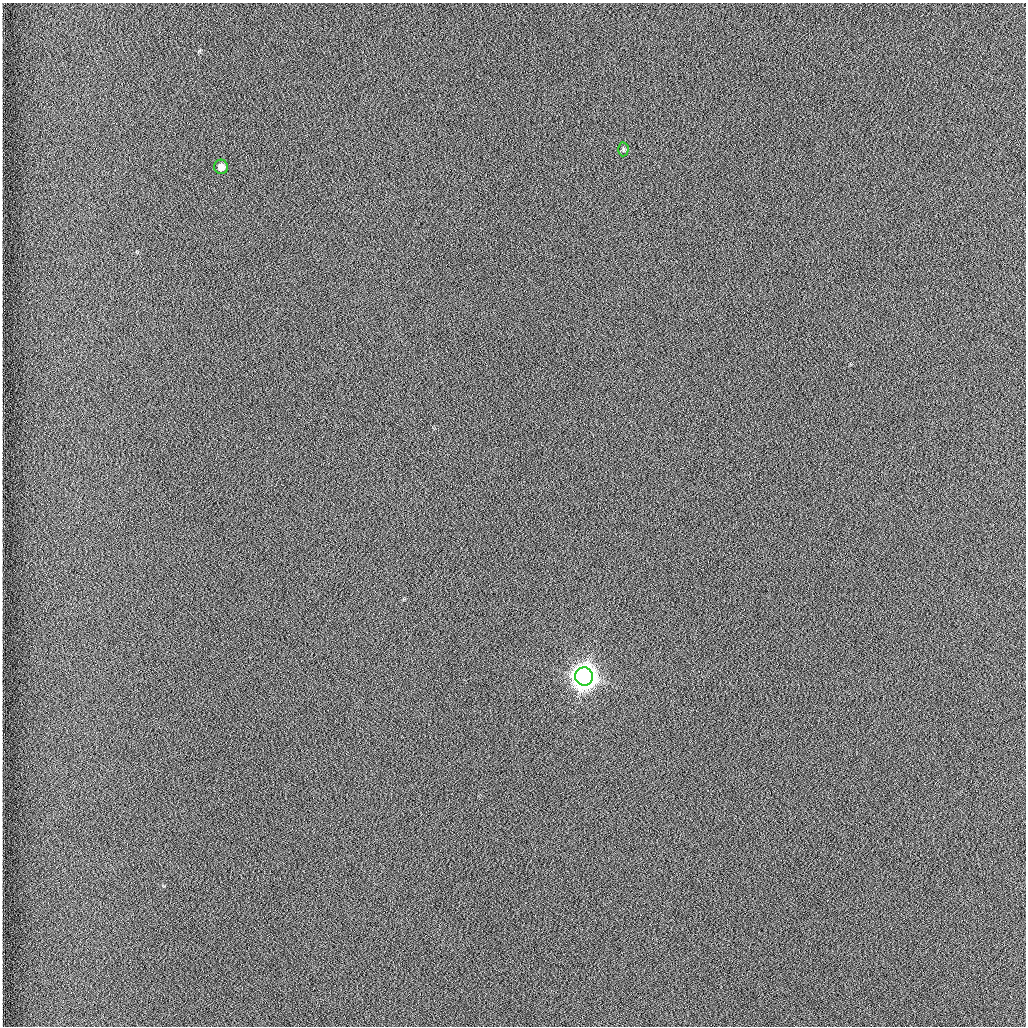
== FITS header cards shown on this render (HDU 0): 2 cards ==
NAXIS1  =                 1024 /fastest changing axis
NAXIS2  =                 1024 /next to fastest changing axis

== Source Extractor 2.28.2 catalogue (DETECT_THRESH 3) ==
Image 1024 x 1024 px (HDU 0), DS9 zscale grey, 1 PNG px = 1 image px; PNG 1028 x 1028 px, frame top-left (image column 1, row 1024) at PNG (2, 3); each listed source drawn as its Kron ellipse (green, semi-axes under 4 px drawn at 4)
Background 1260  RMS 5.9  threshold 17.7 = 3 sigma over >= 5 px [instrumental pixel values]
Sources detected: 3; all 3 listed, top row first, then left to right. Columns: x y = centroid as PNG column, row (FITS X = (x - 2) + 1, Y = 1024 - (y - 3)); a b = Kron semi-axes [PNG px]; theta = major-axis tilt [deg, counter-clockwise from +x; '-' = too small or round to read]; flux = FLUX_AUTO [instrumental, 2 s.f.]
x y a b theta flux
623 149 7 5 88 700
221 167 7 7 - 2600
584 676 9 9 - 630000